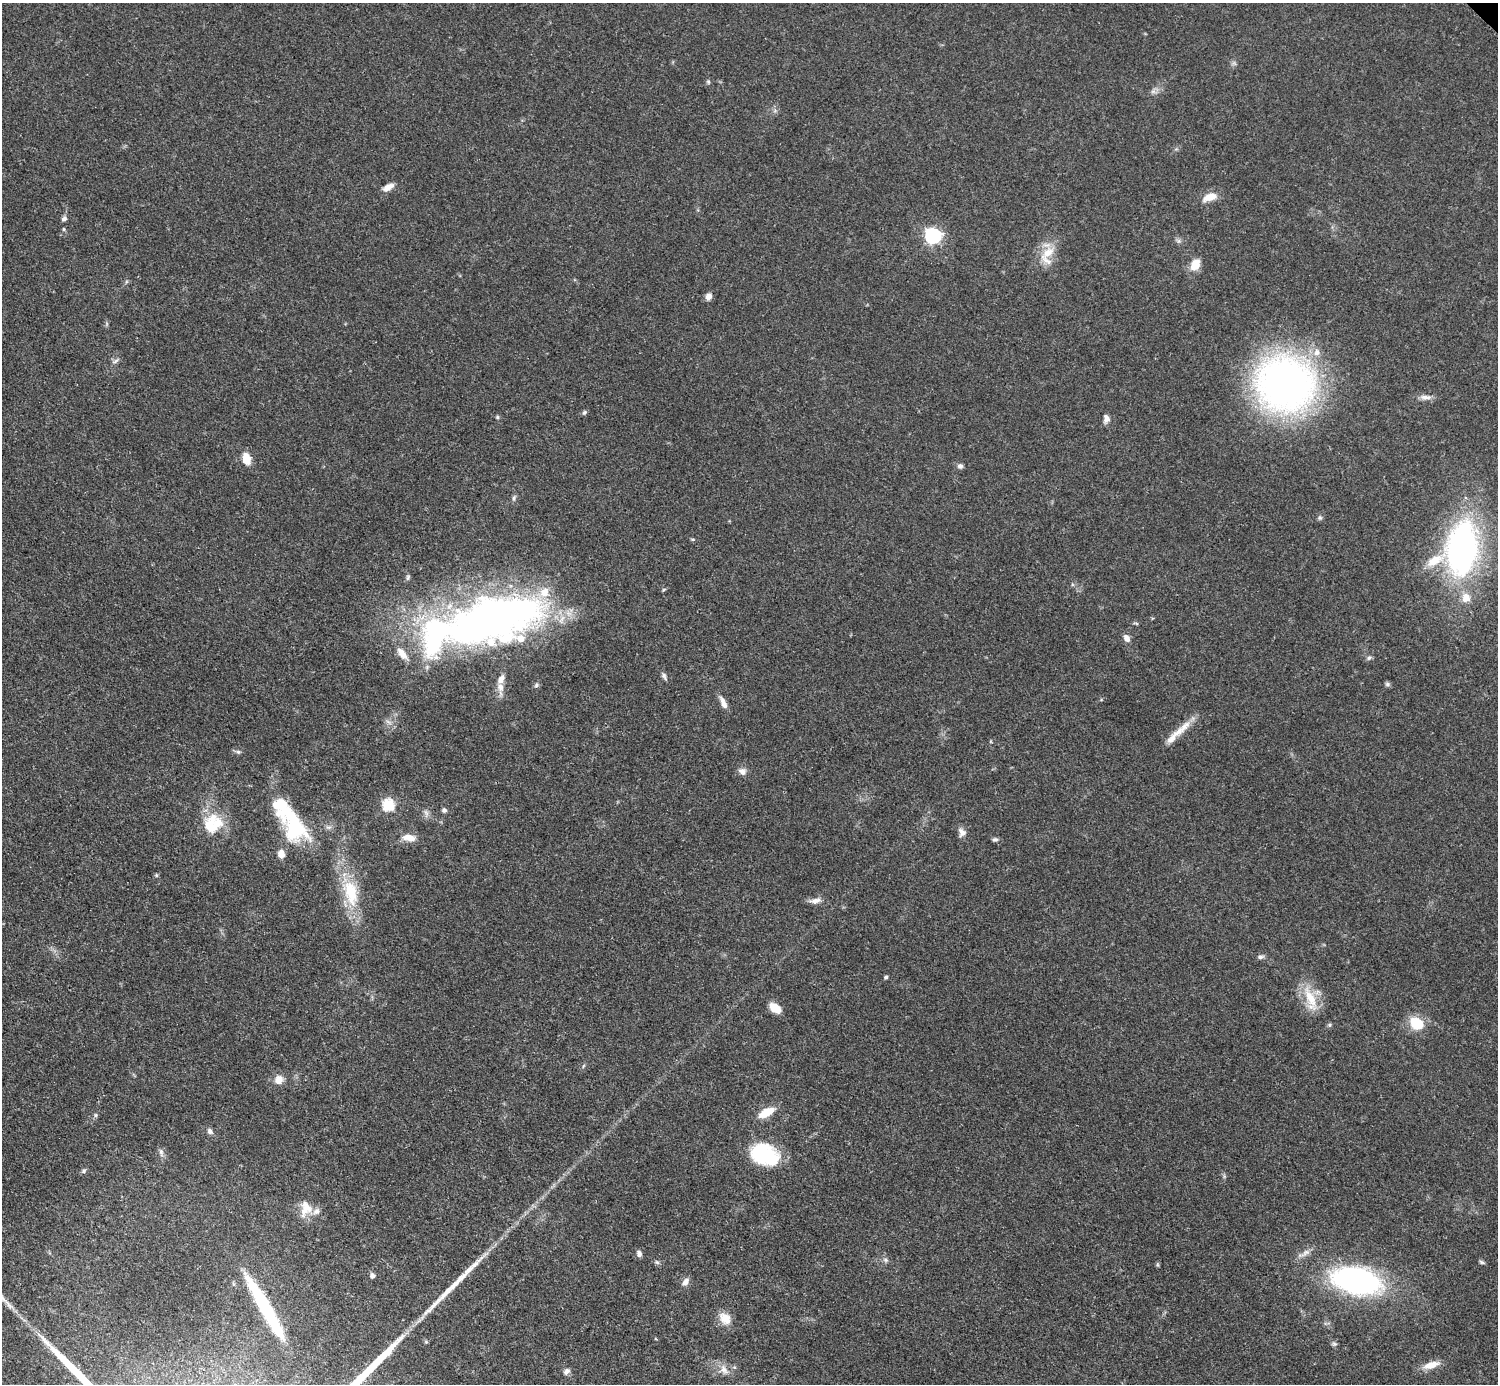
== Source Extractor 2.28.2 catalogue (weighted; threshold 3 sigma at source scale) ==
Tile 7 of 4 x 4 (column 3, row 2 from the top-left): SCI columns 2999-4494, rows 3070-4451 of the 5993 x 5993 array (HDU 1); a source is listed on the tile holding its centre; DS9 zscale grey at full resolution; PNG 1500 x 1386 px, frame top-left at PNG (2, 3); no overlay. Shown black and unused: <1% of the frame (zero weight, under 3 of 5 exposures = <1% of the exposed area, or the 3 px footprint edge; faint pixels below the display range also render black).
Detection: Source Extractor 2.28.2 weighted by HDU 2 'WHT'; one run over the whole footprint, this tile lists its part. Background 0.0506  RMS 0.0052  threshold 0.0236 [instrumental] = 3 sigma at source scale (4.5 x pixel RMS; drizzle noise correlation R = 1.50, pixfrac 1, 0.05/0.05 arcsec/px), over >= 5 px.
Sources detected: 92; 3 inside a brighter object's white glare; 2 long thin detections or spike segments (spike, bleed or trail) — not listed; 15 inside a brighter listed object's ellipse — not listed separately; the other 72 listed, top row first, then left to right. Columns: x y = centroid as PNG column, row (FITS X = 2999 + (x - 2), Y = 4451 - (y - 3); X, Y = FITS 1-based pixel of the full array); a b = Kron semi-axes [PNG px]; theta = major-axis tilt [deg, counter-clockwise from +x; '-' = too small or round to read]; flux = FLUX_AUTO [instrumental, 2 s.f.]
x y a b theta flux
708 82 6 5 - 0.79
1153 91 7 5 0 1.5
388 187 14 7 27 3.9
1210 197 18 9 19 6.8
64 218 8 6 45 1.5
64 229 5 4 - 0.68
933 236 8 7 - 97
1048 253 23 12 40 11
1195 265 14 10 62 6.9
709 296 8 7 - 2.8
115 361 11 4 36 1.3
1285 384 46 44 -21 300
1425 397 17 6 0 3.1
584 413 6 5 - 1
497 417 5 4 - 0.73
1106 419 10 7 85 2.7
246 459 12 8 -74 8.2
960 466 7 7 - 1.6
514 498 9 4 64 1.1
1320 518 7 5 69 1
1462 549 54 30 84 170
664 589 6 3 20 0.63
486 621 104 61 21 270
1136 623 8 2 -21 0.6
1127 638 9 6 -56 2.9
1369 658 7 5 43 1.1
664 676 10 5 -70 1.5
1387 684 7 5 -15 1.1
536 685 6 5 - 0.99
500 687 13 9 -82 4.2
723 703 18 6 -66 3.7
1181 730 38 9 41 8.7
238 752 7 5 -20 1.1
742 771 11 9 -27 2.7
388 805 6 6 - 53
444 810 6 5 - 1.2
426 813 12 6 -79 2
212 819 24 17 48 14
295 827 41 31 -47 37
962 832 11 9 -59 3
409 837 18 9 -9 5.6
995 839 7 5 0 1.3
156 875 6 4 -46 0.66
351 892 40 19 -75 26
815 901 16 7 7 3.1
1260 957 9 6 11 1.5
886 977 5 4 - 0.9
1310 999 38 12 -70 15
775 1008 11 7 -34 11
1417 1023 16 13 -28 14
279 1079 11 10 - 4.8
766 1112 20 9 28 9.2
96 1115 5 5 - 0.92
210 1131 9 7 -49 1.8
161 1152 9 6 -81 1.8
765 1154 30 20 -20 40
84 1171 7 5 43 1
305 1210 21 14 55 8.5
639 1253 8 6 -79 2
1304 1253 23 6 29 3.6
885 1260 7 6 - 1.3
657 1262 7 4 -19 0.95
1482 1262 7 5 -21 0.89
372 1275 6 5 - 1.5
1357 1280 43 23 -13 130
685 1282 11 8 50 2.8
264 1306 66 12 -60 53
725 1318 18 13 -49 7
1334 1344 8 5 0 1.1
1431 1365 22 8 17 6.7
724 1370 16 9 -50 4.7
566 1371 10 7 46 2